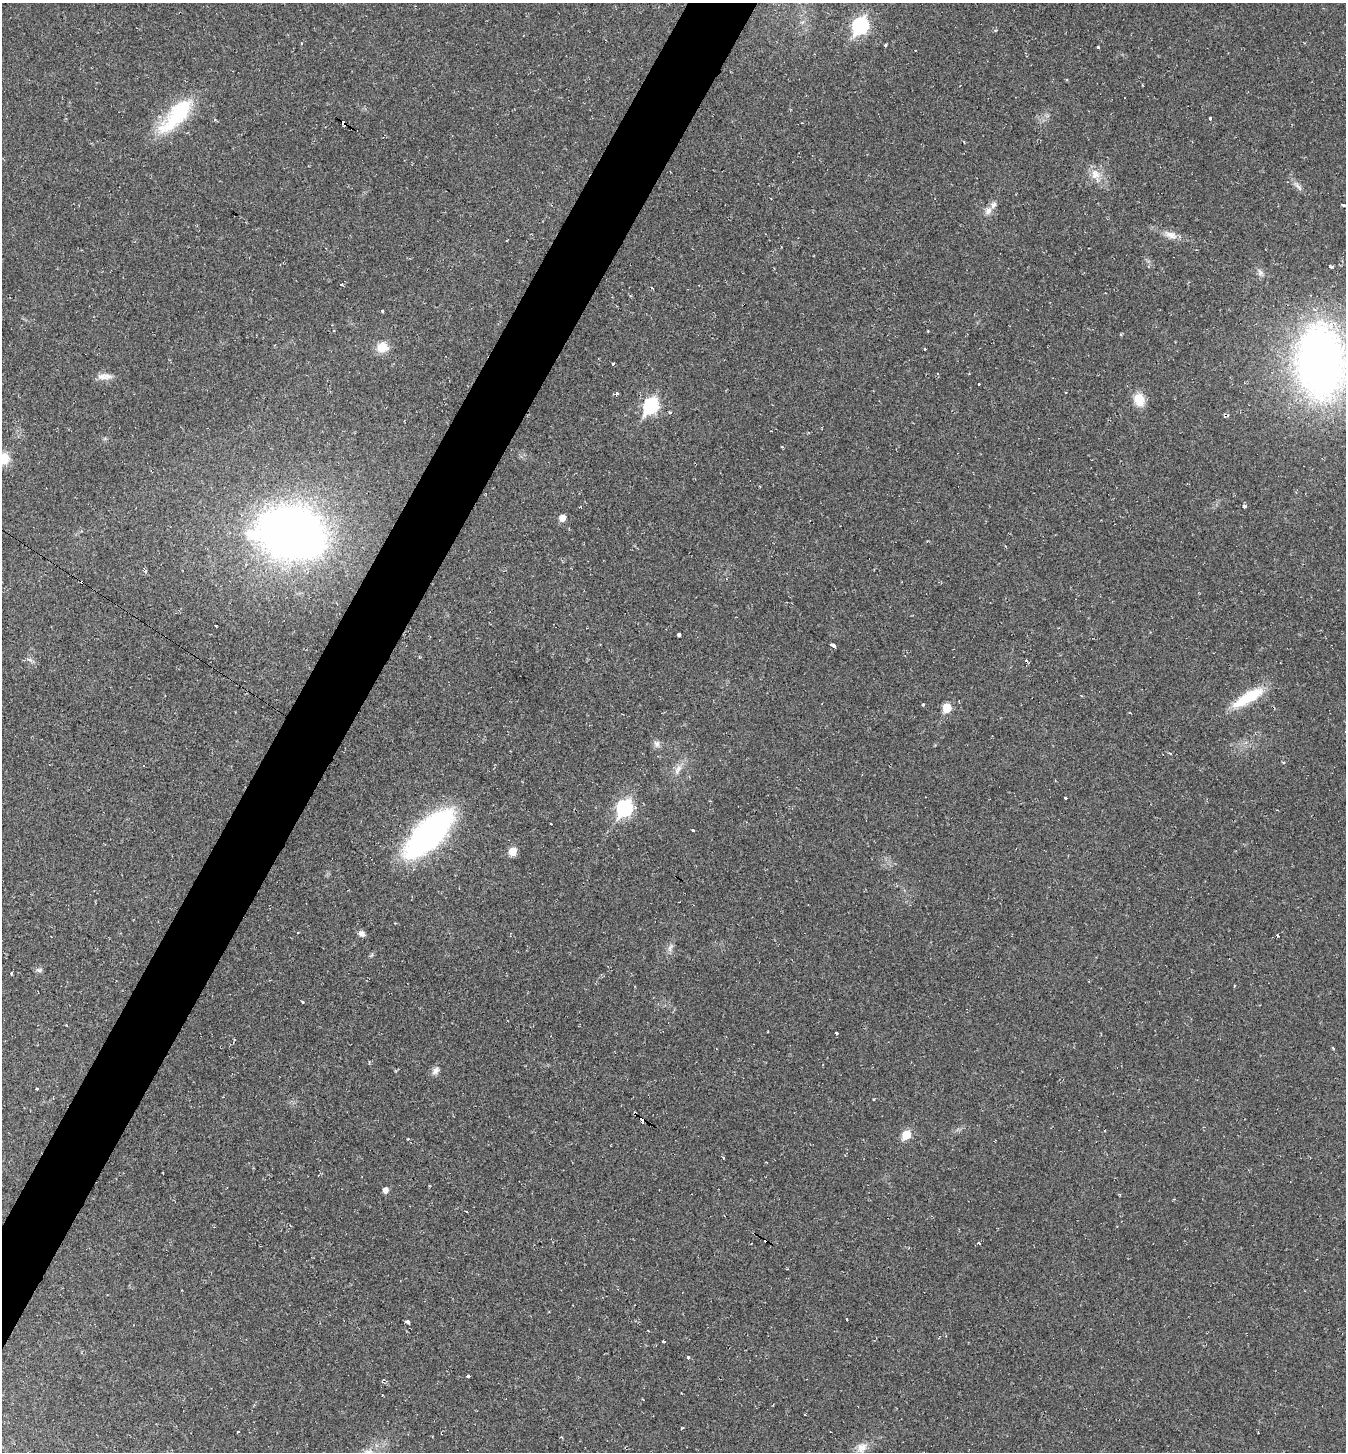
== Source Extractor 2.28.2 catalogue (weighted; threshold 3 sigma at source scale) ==
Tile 7 of 4 x 4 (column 3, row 2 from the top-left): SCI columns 2975-4318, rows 2901-4350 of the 5808 x 5800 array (HDU 1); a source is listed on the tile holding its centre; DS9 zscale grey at full resolution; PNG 1348 x 1454 px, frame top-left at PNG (2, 3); no overlay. Shown black and unused: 5% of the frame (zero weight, under 2 of 3 exposures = <1% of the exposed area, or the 3 px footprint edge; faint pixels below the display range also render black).
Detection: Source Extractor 2.28.2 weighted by HDU 2 'WHT'; one run over the whole footprint, this tile lists its part. Background 0.0201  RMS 0.0059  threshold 0.0266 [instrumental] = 3 sigma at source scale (4.5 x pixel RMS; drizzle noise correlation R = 1.50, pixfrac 1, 0.05/0.05 arcsec/px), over >= 5 px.
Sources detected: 81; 1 inside a brighter object's white glare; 10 cosmic-ray / hot-pixel residue — not listed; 2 inside a brighter listed object's ellipse — not listed separately; the other 68 listed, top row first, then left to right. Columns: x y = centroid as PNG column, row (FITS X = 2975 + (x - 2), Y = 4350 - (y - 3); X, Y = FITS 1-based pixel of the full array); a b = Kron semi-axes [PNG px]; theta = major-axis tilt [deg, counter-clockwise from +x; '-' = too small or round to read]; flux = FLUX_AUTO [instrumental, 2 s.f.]
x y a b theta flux
860 25 8 7 - 130
885 45 3 3 - 1.5
1098 47 3 3 - 1.3
176 116 54 19 48 39
1210 119 3 3 - 2.1
1095 174 14 12 -55 6.3
1299 187 15 5 -47 2.5
1343 205 5 3 - 4.5
988 211 11 8 56 3.5
1171 235 17 9 -31 4.8
1260 272 10 6 -39 2
341 284 4 3 - 0.65
652 288 4 2 - 0.83
382 311 3 3 - 3.5
382 347 13 11 11 8.3
924 349 3 3 - 1.4
1321 362 69 44 -86 350
613 364 3 3 - 1.8
104 376 20 7 2 4.2
979 384 3 2 - 0.77
617 393 3 3 - 1.9
1139 400 13 10 -72 10
651 406 8 7 - 100
670 413 4 3 - 0.82
3 458 13 13 - 11
1244 506 3 3 - 5
562 518 5 5 - 5.5
291 532 45 34 -6 510
216 625 3 2 - 0.83
679 635 3 3 - 9.6
833 646 4 3 - 69
1026 660 3 3 - 2
1248 697 43 12 30 23
923 704 3 3 - 1.5
947 708 6 5 - 16
1130 713 3 2 - 0.44
657 744 10 8 -83 2.3
1170 753 3 3 - 1.1
678 769 16 7 62 4.1
1065 798 4 3 - 1.7
624 808 8 7 - 130
551 824 3 2 - 0.57
693 830 3 3 - 2.3
429 834 39 16 46 230
512 851 6 5 - 12
361 934 8 7 - 2.4
1278 936 3 3 - 1.9
670 947 12 6 66 2.3
39 970 9 6 -3 1.4
11 974 3 3 - 2.1
836 1033 3 3 - 2.3
1333 1048 4 3 - 0.49
435 1071 12 7 49 2.7
37 1088 3 3 - 1.8
635 1113 4 3 - 1.3
643 1120 4 3 - 18
906 1135 6 5 - 20
723 1158 3 3 - 1.7
386 1190 5 5 - 3.3
466 1211 3 2 - 0.65
979 1243 3 3 - 4.3
407 1322 4 3 - 15
664 1341 3 3 - 2.1
688 1357 3 3 - 1.9
468 1376 3 3 - 2
804 1414 3 3 - 1.8
238 1431 3 2 - 0.39
862 1447 14 11 4 5.3
Overlapping masked pixels (flux is a lower limit): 2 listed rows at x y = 635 1113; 643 1120
Isophote crosses this tile's border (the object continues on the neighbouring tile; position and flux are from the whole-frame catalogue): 2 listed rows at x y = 1321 362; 3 458